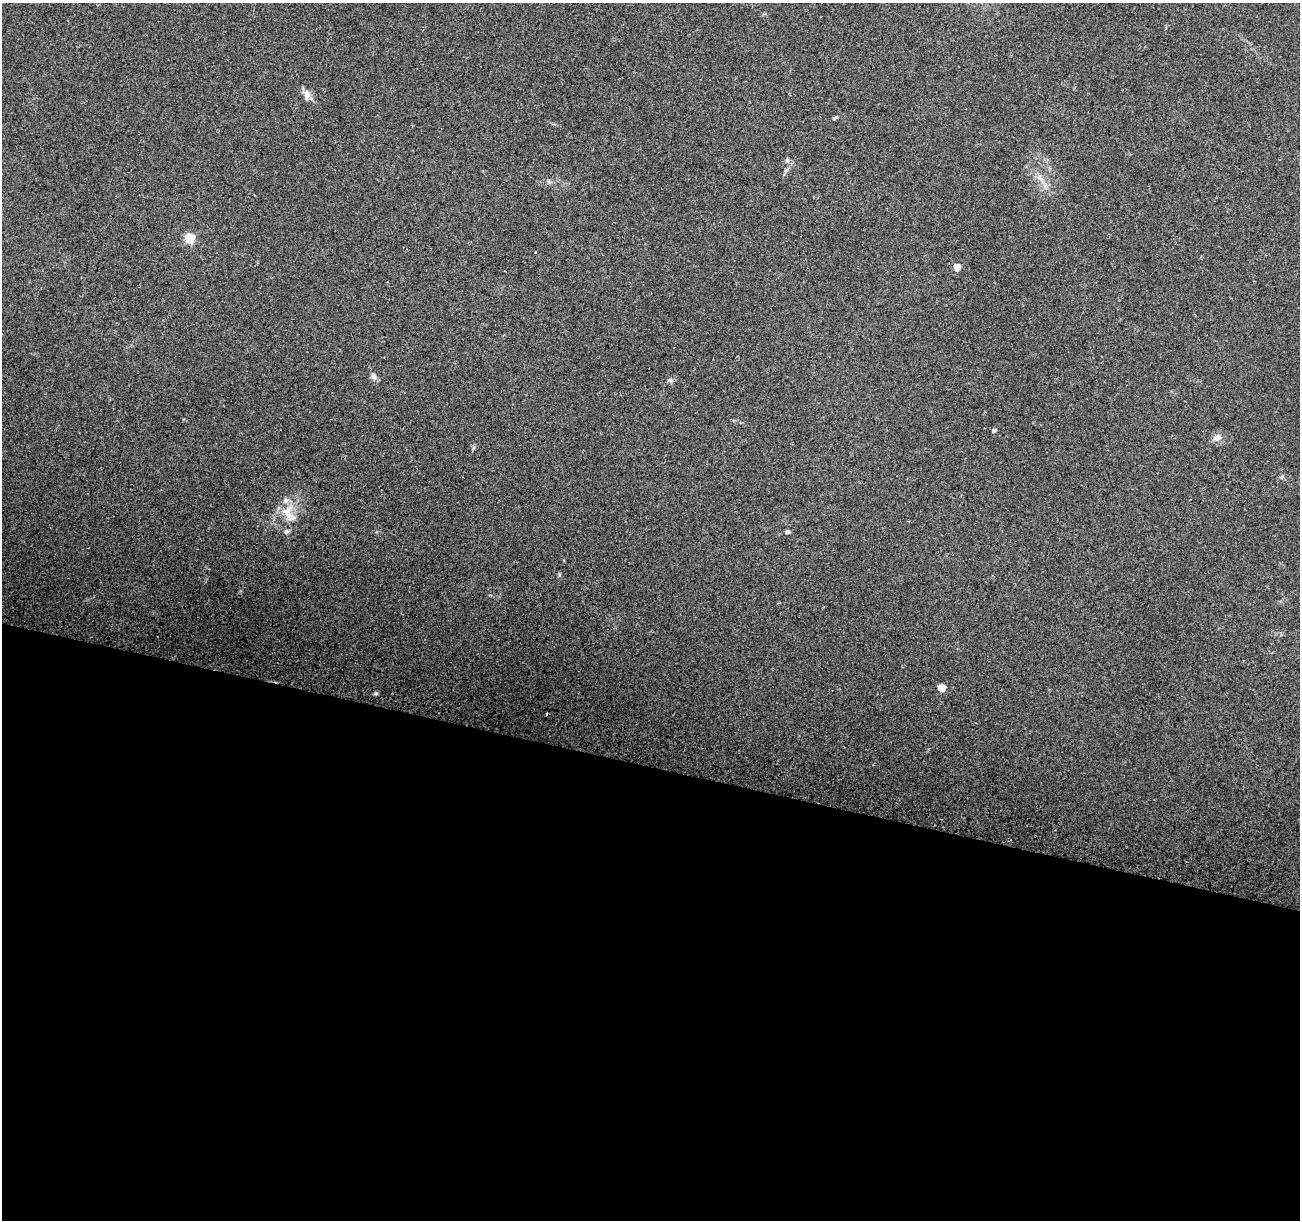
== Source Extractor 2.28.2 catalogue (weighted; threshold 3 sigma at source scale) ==
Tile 14 of 4 x 4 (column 2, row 4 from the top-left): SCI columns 1316-2613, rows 315-1532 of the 5219 x 5440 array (HDU 1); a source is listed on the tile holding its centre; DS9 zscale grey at full resolution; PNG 1302 x 1222 px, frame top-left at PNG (2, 3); no overlay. Shown black and unused: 37% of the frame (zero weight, under 2 of 3 exposures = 2% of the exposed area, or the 3 px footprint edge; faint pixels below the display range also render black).
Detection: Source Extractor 2.28.2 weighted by HDU 2 'WHT'; one run over the whole footprint, this tile lists its part. Background 0.227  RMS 0.014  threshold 0.0611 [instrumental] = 3 sigma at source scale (4.5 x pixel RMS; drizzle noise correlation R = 1.50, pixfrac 1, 0.0396/0.0396 arcsec/px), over >= 5 px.
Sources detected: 21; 1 cosmic-ray / hot-pixel residue — not listed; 2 inside a brighter listed object's ellipse — not listed separately; the other 18 listed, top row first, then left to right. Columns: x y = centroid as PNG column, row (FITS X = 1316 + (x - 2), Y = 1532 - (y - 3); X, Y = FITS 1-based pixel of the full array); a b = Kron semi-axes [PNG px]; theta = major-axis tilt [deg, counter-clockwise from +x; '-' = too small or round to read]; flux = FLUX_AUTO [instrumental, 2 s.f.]
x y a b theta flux
307 95 15 8 89 9.1
836 118 8 4 22 2
787 160 6 6 - 2.7
1042 180 16 5 -61 9.7
549 182 7 4 -18 2.5
190 238 6 5 - 59
535 252 3 2 - 1.7
957 267 5 5 - 20
374 376 9 7 -67 5.5
670 380 9 5 -10 3.1
994 430 6 5 - 2
1217 438 12 8 17 8
1282 477 7 5 49 2.5
289 513 28 16 -60 28
788 532 5 5 - 2.7
559 575 6 4 72 1.6
942 688 5 5 - 17
376 693 6 5 - 1.9